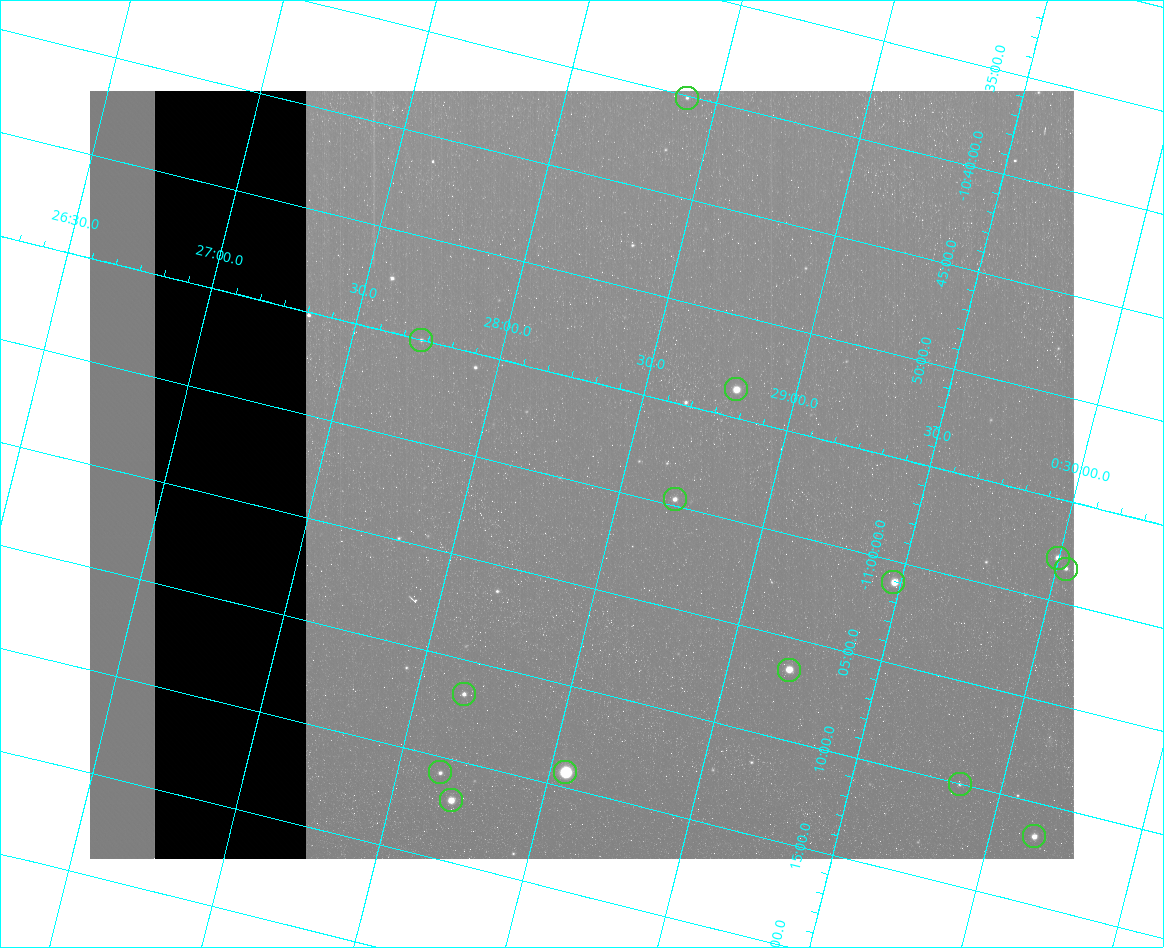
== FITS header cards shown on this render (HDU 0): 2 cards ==
NAXIS1  =                  984 / Size of image - Xaxis
NAXIS2  =                  768 / Size of image - Yaxis

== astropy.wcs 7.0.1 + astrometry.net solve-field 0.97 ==
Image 984 x 768 px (HDU 0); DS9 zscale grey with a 90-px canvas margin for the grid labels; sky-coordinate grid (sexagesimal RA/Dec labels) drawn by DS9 from the SOLVED WCS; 14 Tycho-2 reference stars matched to detected sources circled (green)
Header WCS: none
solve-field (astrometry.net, Tycho-2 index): SOLVED blind (the file carries no WCS)
Solved WCS: RA---TAN-SIP/DEC--TAN-SIP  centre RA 00:28:22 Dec -11:00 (7.09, -10.99 deg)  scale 2.99 arcsec/px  FOV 49.0' x 38.3'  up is -14 deg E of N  parity flipped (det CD > 0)
(file carries no celestial WCS; the grid is the blind solution)
Tycho-2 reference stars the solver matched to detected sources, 14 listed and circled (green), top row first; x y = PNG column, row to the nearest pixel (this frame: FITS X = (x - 90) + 1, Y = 768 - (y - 91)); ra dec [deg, ICRS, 3 dp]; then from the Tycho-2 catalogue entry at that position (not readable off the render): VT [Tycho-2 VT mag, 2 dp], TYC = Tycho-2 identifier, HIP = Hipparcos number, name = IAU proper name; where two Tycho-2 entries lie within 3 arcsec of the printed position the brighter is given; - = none
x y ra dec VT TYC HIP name
687 98 7.100 -10.669 12.28 5265-920-1 - -
421 340 6.932 -10.917 11.98 5265-755-1 - -
736 389 7.201 -10.894 9.38 5265-639-1 - -
675 499 7.173 -10.995 11.18 5265-587-1 - -
1058 558 7.499 -10.964 11.05 5265-40-1 - -
1066 569 7.508 -10.972 11.60 5265-91-1 - -
893 582 7.369 -11.017 9.43 5265-953-1 2311 -
789 670 7.302 -11.109 9.12 5265-446-1 - -
464 694 7.039 -11.195 11.45 5265-592-1 - -
440 772 7.036 -11.263 12.18 5265-564-1 - -
565 772 7.138 -11.237 6.94 5265-967-1 2246 -
960 784 7.465 -11.167 12.47 5265-75-1 - -
451 800 7.050 -11.283 9.92 5265-448-1 - -
1034 836 7.537 -11.194 10.28 5265-51-1 - -